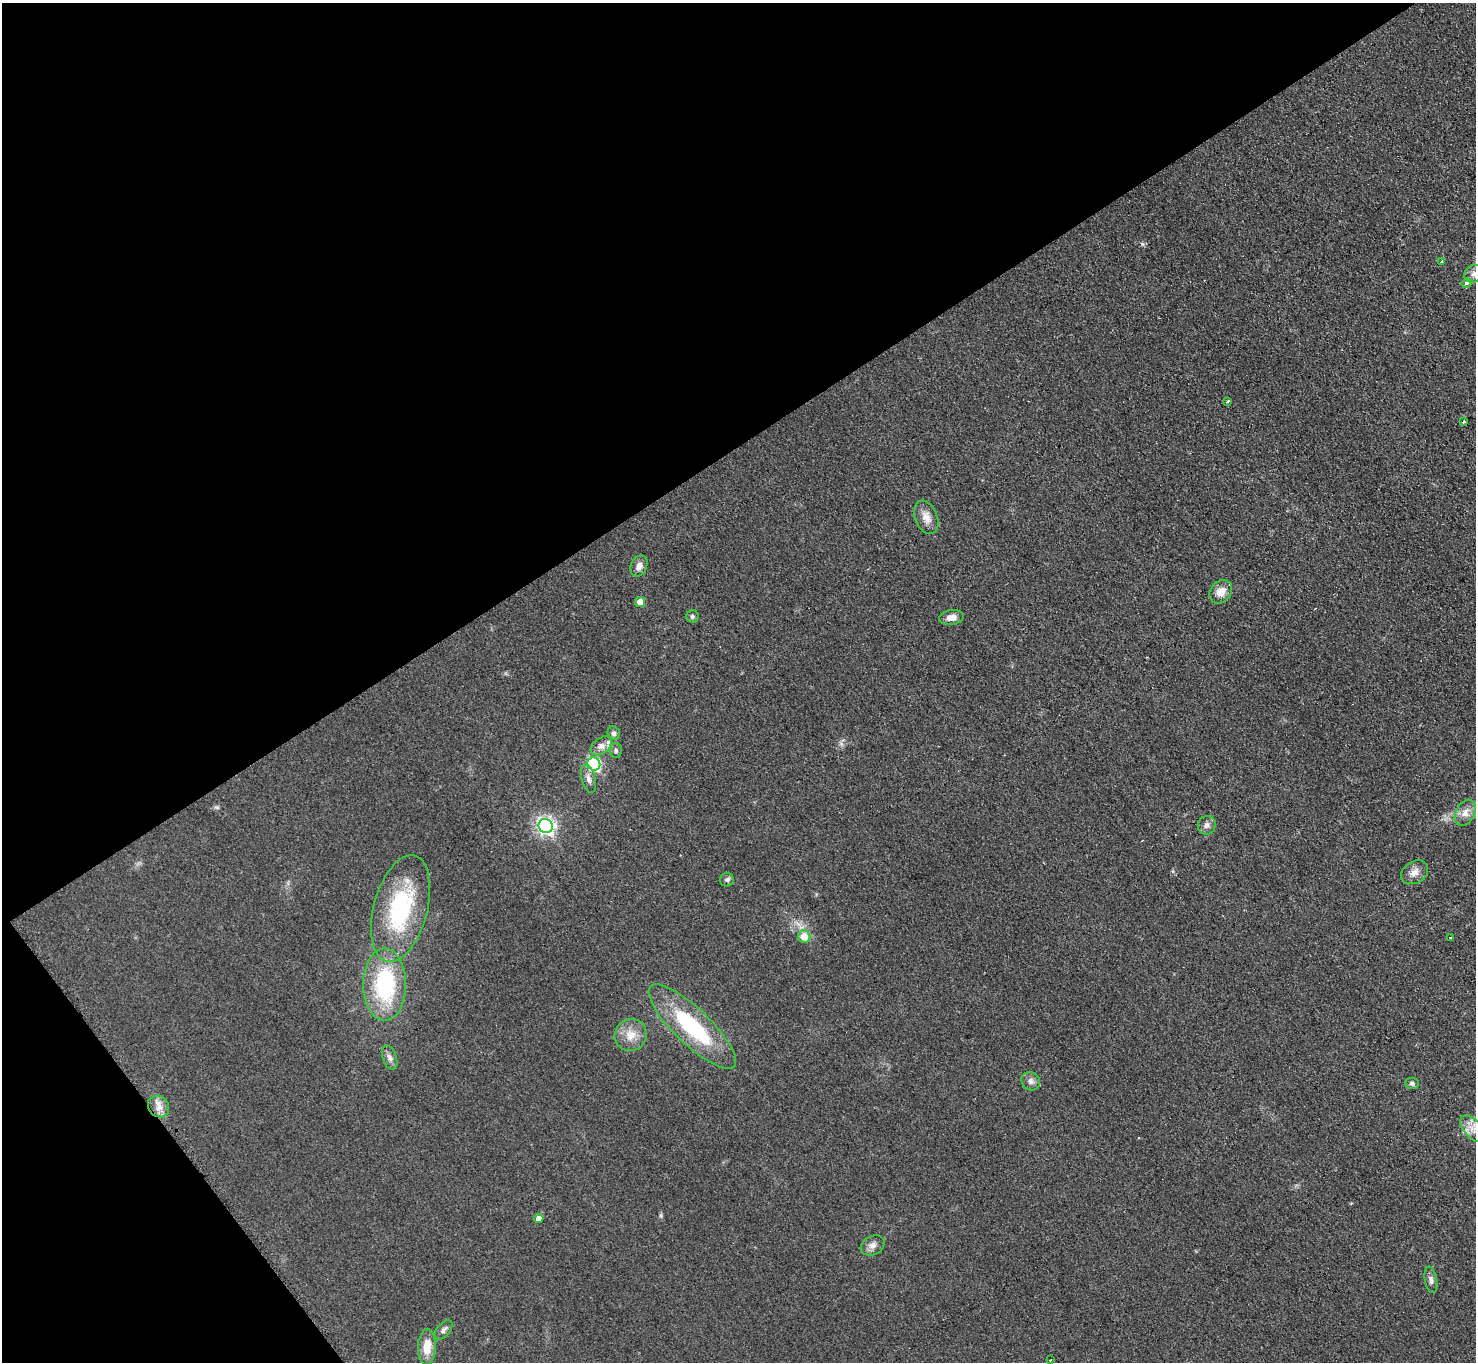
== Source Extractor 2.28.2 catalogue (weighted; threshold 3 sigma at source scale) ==
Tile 5 of 4 x 4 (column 1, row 2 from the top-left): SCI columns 17-1490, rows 3025-4384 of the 5918 x 5903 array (HDU 1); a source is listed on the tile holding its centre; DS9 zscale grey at full resolution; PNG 1478 x 1364 px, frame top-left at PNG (2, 3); each listed source drawn as its Kron ellipse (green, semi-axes under 4 px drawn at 4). Shown black and unused: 36% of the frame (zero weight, under 2 of 3 exposures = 2% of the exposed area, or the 3 px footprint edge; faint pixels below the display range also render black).
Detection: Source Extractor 2.28.2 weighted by HDU 2 'WHT'; one run over the whole footprint, this tile lists its part. Background 0.076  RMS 0.011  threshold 0.0486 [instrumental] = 3 sigma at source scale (4.5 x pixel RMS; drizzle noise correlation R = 1.50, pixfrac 1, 0.05/0.05 arcsec/px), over >= 5 px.
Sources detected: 42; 3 cosmic-ray / hot-pixel residue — neither listed nor drawn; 1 inside a brighter listed object's ellipse — not listed separately; the other 38 listed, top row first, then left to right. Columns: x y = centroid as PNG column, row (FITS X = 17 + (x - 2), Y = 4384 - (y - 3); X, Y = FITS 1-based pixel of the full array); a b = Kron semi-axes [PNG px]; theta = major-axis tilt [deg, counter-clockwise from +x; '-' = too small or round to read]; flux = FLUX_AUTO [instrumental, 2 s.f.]
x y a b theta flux
1442 261 3 3 - 1.8
1474 274 10 8 30 6.5
1467 283 5 4 - 6.7
1227 401 3 3 - 6.9
1464 421 3 3 - 2.6
926 517 17 11 -68 11
639 566 11 8 65 7.1
1221 592 13 10 47 12
640 602 5 5 - 15
692 616 6 6 - 2.3
951 618 12 7 9 9.6
614 733 7 6 - 3.3
601 746 12 7 37 6.5
616 750 7 5 -89 2.5
594 764 7 6 - 160
588 779 14 7 -75 5.7
1465 813 14 9 62 9
1207 825 9 8 - 5.1
546 826 7 7 - 410
1415 872 14 11 31 8.2
727 880 7 6 - 2.7
401 909 55 27 75 120
804 937 6 6 - 16
1450 938 3 2 - 2
385 984 36 21 -90 100
692 1027 58 18 -44 100
631 1035 16 15 - 16
390 1058 12 7 -70 4.8
1031 1081 10 8 -44 5
1412 1083 7 6 - 2.8
159 1106 11 10 - 8.2
1473 1129 16 9 -47 9.9
539 1219 5 4 - 6.7
873 1245 12 9 29 6.6
1431 1280 13 6 -80 4.4
443 1330 11 6 50 3.8
427 1347 18 9 87 18
1050 1360 2 2 - 1
Isophote crosses this tile's border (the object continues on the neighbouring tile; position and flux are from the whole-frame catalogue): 1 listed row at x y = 1474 274